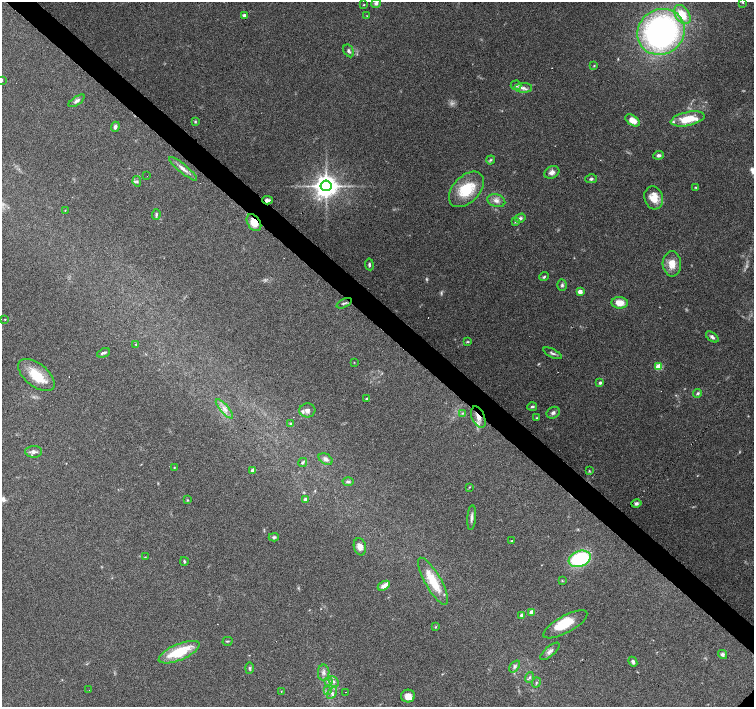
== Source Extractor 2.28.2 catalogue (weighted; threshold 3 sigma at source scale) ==
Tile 11 of 4 x 4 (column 3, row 3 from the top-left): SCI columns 3008-4510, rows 1569-2977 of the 6017 x 6020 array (HDU 1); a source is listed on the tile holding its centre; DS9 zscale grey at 2 x 2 block average (1 PNG px = mean of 2 x 2 image px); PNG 756 x 709 px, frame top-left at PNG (2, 2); each listed source drawn as its Kron ellipse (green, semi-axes under 4 px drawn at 4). Shown black and unused: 4% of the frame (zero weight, under 3 of 6 exposures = <1% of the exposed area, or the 3 px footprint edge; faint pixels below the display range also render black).
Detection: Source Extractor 2.28.2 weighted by HDU 2 'WHT'; one run over the whole footprint, this tile lists its part. Background 0.0985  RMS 0.0045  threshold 0.0185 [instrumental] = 3 sigma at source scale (4.09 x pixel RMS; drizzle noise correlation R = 1.36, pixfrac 0.8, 0.0396/0.0396 arcsec/px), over >= 5 px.
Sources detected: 123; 4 too faint to see at this stretch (2 x 2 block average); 6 cosmic-ray / hot-pixel residue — neither listed nor drawn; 8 inside a brighter listed object's ellipse — not listed separately; the other 105 listed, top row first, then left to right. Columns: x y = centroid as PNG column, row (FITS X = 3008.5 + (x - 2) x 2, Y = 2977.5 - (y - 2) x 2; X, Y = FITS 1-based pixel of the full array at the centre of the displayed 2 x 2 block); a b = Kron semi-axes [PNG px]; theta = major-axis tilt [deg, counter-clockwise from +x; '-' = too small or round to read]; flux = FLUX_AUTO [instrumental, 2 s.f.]
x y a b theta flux
742 2 3 3 - 0.85
376 3 5 4 - 2.6
364 5 3 2 - 0.54
682 14 10 7 -56 17
244 15 4 3 - 2.3
367 16 4 2 - 0.66
661 32 24 22 37 310
349 51 7 4 -60 2.6
594 65 3 2 - 0.63
2 80 4 3 - 0.82
516 85 5 4 - 2.8
523 88 9 4 0 4.8
77 101 9 4 34 3.2
688 119 17 7 12 25
632 120 8 5 -33 10
195 122 3 3 - 1.1
115 127 5 3 - 2.9
658 155 5 4 - 2.8
490 160 5 3 - 1.5
183 169 18 4 -39 6.2
552 172 8 6 26 4.4
147 176 2 2 - 0.3
591 179 6 4 15 2
137 181 5 3 - 1.4
326 186 5 5 - 1100
695 187 3 3 - 0.76
466 189 21 13 46 34
654 198 12 9 -75 16
267 200 5 3 - 2.9
496 201 9 6 -17 5
65 210 3 2 - 0.48
156 214 5 3 - 1.7
520 218 5 4 - 2.1
515 222 3 2 - 0.92
254 223 9 6 -57 13
369 264 6 3 -81 1.7
672 264 12 9 -87 12
544 277 5 3 - 1.4
562 285 5 5 - 2.3
580 291 3 2 - 8.8
344 303 8 2 25 1.7
620 303 8 5 -5 12
5 319 3 2 - 0.56
712 337 7 4 -36 3.2
467 342 4 3 - 1.1
136 344 2 2 - 0.64
104 353 7 3 24 2.6
553 353 10 3 -27 2.2
354 362 3 2 - 0.4
659 367 3 3 - 28
36 375 21 11 -39 26
600 383 3 3 - 1.8
698 393 5 3 - 1.7
367 399 4 3 - 1.1
532 407 5 3 - 1.5
224 409 12 4 -49 5.5
307 410 8 7 - 4.6
462 413 3 3 - 1.3
553 413 7 5 31 3.1
478 417 11 6 -67 9
537 418 3 2 - 0.64
290 423 4 3 - 1
34 452 8 6 -1 4
326 459 7 5 -31 3
302 462 5 3 - 1.5
174 468 3 3 - 0.68
252 470 3 3 - 3.5
589 471 4 3 - 0.91
348 481 5 3 - 2.1
469 487 4 2 - 0.76
305 499 3 2 - 3.1
188 500 3 2 - 0.66
636 504 5 4 - 2.6
472 518 12 3 86 3.6
274 537 5 4 - 1.8
512 541 3 2 - 0.78
360 547 9 6 -76 5.7
145 557 3 2 - 0.49
580 559 11 7 20 81
184 561 4 2 - 1.2
433 581 27 8 -60 26
562 581 3 3 - 0.8
384 586 6 4 31 5.6
532 612 4 3 - 5.1
522 615 4 3 - 2.4
565 624 25 8 28 23
435 627 3 2 - 0.8
227 641 5 2 - 0.92
550 651 12 5 41 4.1
179 652 22 8 23 36
722 654 5 4 - 2.8
633 662 5 3 - 2.5
515 666 7 4 52 2.4
249 668 6 3 89 1.5
324 673 8 6 88 3.9
529 677 5 3 - 1.5
329 681 4 3 - 1.4
334 681 6 3 -48 2
536 683 5 3 - 1.3
89 690 2 2 - 2.8
281 691 3 2 - 0.42
328 691 3 2 - 0.8
345 692 2 2 - 2.8
332 693 6 3 58 2.4
408 696 7 6 - 7.7
Overlapping masked pixels (flux is a lower limit): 3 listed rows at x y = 267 200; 254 223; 478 417
Isophote crosses this tile's border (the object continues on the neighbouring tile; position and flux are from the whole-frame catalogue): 3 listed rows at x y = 742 2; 376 3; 2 80
Diffuse or blended objects may show on this block-average render without a row.